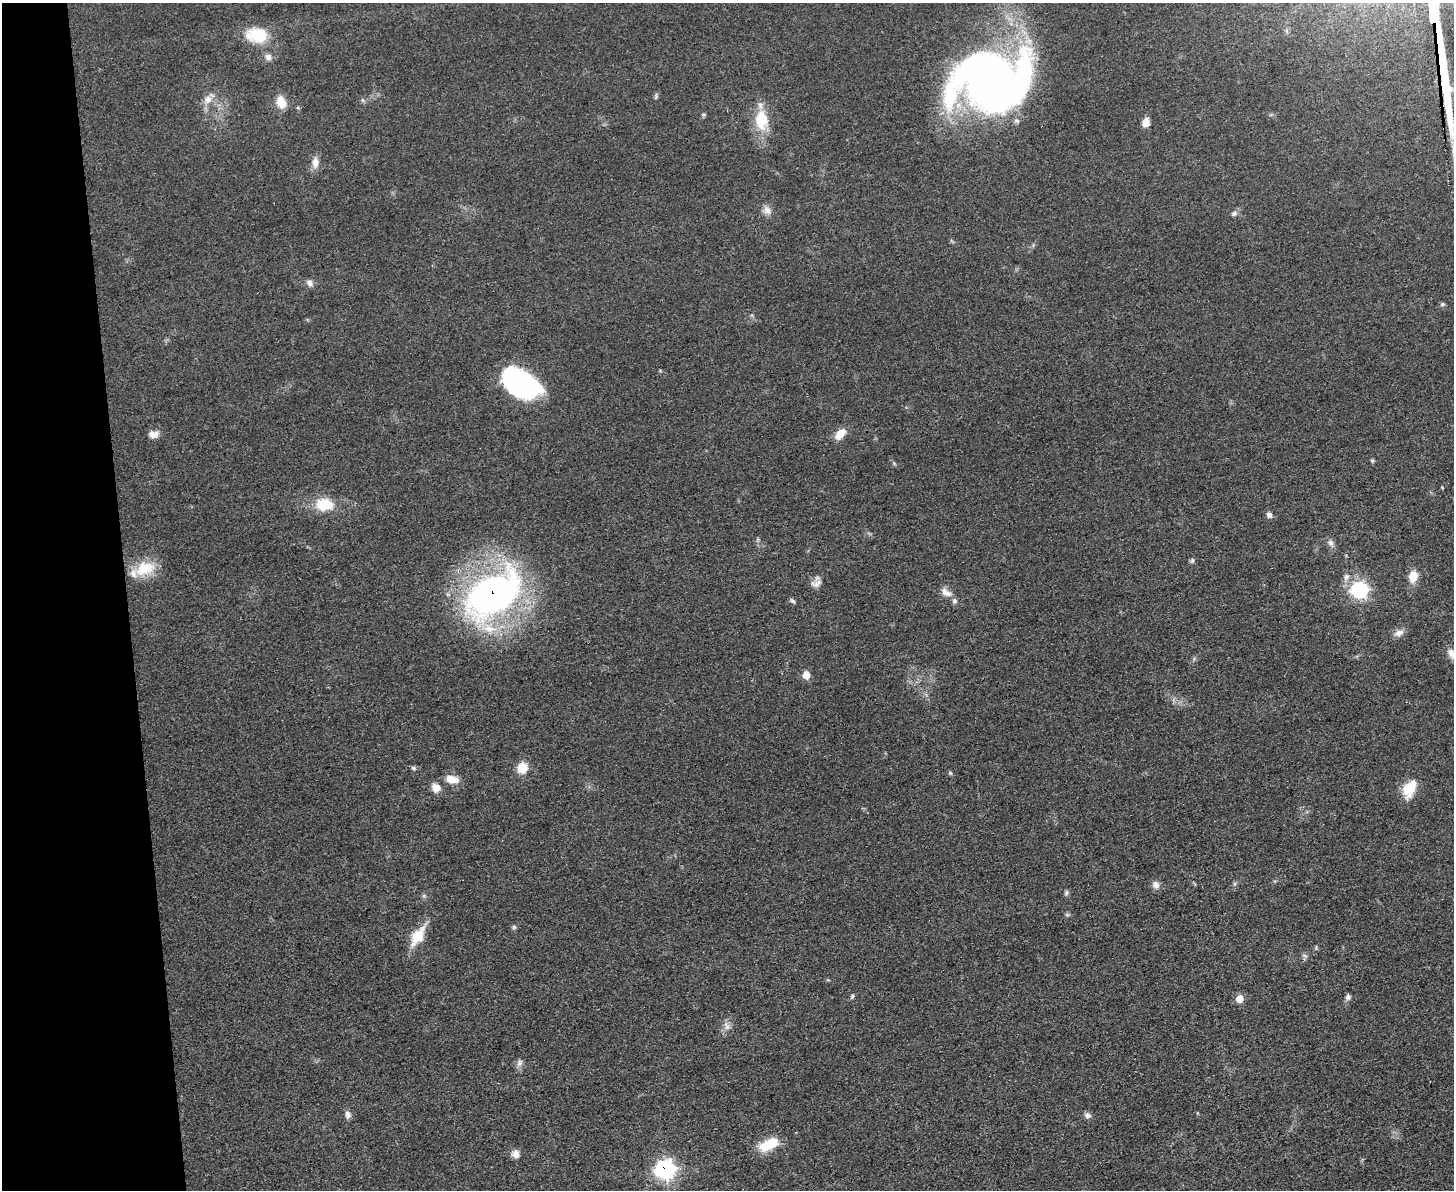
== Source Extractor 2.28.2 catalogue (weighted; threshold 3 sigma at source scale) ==
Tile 4 of 3 x 4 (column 1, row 2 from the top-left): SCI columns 139-1590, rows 2384-3571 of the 4750 x 4766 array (HDU 1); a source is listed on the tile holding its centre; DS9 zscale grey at full resolution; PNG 1456 x 1192 px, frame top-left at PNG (2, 3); no overlay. Shown black and unused: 9% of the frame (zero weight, under 3 of 5 exposures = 1% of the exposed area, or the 3 px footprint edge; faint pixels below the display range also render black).
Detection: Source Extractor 2.28.2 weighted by HDU 2 'WHT'; one run over the whole footprint, this tile lists its part. Background 0.0467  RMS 0.0056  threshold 0.025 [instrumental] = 3 sigma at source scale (4.5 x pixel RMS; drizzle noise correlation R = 1.50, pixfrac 1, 0.05/0.05 arcsec/px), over >= 5 px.
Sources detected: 59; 3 inside a brighter object's white glare — not listed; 3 inside a brighter listed object's ellipse — not listed separately; the other 53 listed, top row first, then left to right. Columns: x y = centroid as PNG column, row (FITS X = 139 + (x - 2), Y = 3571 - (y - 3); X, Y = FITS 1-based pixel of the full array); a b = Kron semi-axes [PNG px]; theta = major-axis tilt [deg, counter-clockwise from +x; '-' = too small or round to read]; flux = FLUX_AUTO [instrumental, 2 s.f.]
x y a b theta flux
257 35 26 17 -5 19
268 57 9 9 - 2.7
987 80 60 54 -56 380
656 96 10 3 80 0.84
208 99 12 10 59 4.7
281 102 12 9 -73 8.9
703 114 6 4 -18 0.76
761 120 27 16 -86 18
1146 122 9 7 74 4.5
315 163 14 9 -88 4.5
767 210 13 9 -60 3.5
1234 213 9 6 38 1.5
309 283 9 7 -62 2.4
521 383 38 19 -65 56
153 434 12 9 -1 3.8
840 434 15 8 47 7.1
1372 461 5 5 - 0.79
324 504 17 12 2 18
1269 515 8 7 - 2.1
1331 543 8 7 - 2
1192 561 7 5 -72 1.1
144 568 27 18 20 16
1413 576 11 8 81 8.6
1346 577 10 7 61 2.4
816 583 16 9 18 3.5
1359 590 8 8 - 100
946 592 16 8 -34 4.1
494 594 55 32 34 260
792 601 8 5 -44 1.1
1399 633 13 8 20 3.3
1452 654 16 9 -61 4
806 675 7 7 - 6.3
414 768 6 5 - 0.96
522 768 10 9 - 11
950 773 5 5 - 0.75
452 779 16 9 -12 6.7
436 787 11 9 -58 5
1409 788 16 10 66 17
1156 885 11 9 -57 3
1066 893 7 5 89 1.1
514 927 6 6 - 1
418 936 28 13 58 13
1305 956 7 4 -19 1.1
852 996 6 5 - 1
1348 997 8 7 - 1.6
1239 999 6 6 - 7.4
727 1026 11 6 -73 2.6
519 1063 10 6 77 2.1
348 1115 11 7 -76 2.2
1088 1115 9 7 -28 1.9
769 1144 24 11 26 16
515 1154 8 7 - 4.4
665 1169 9 9 - 140
Overlapping masked pixels (flux is a lower limit): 2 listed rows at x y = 494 594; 665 1169
Isophote crosses this tile's border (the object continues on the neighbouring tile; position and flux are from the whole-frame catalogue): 1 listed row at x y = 1452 654